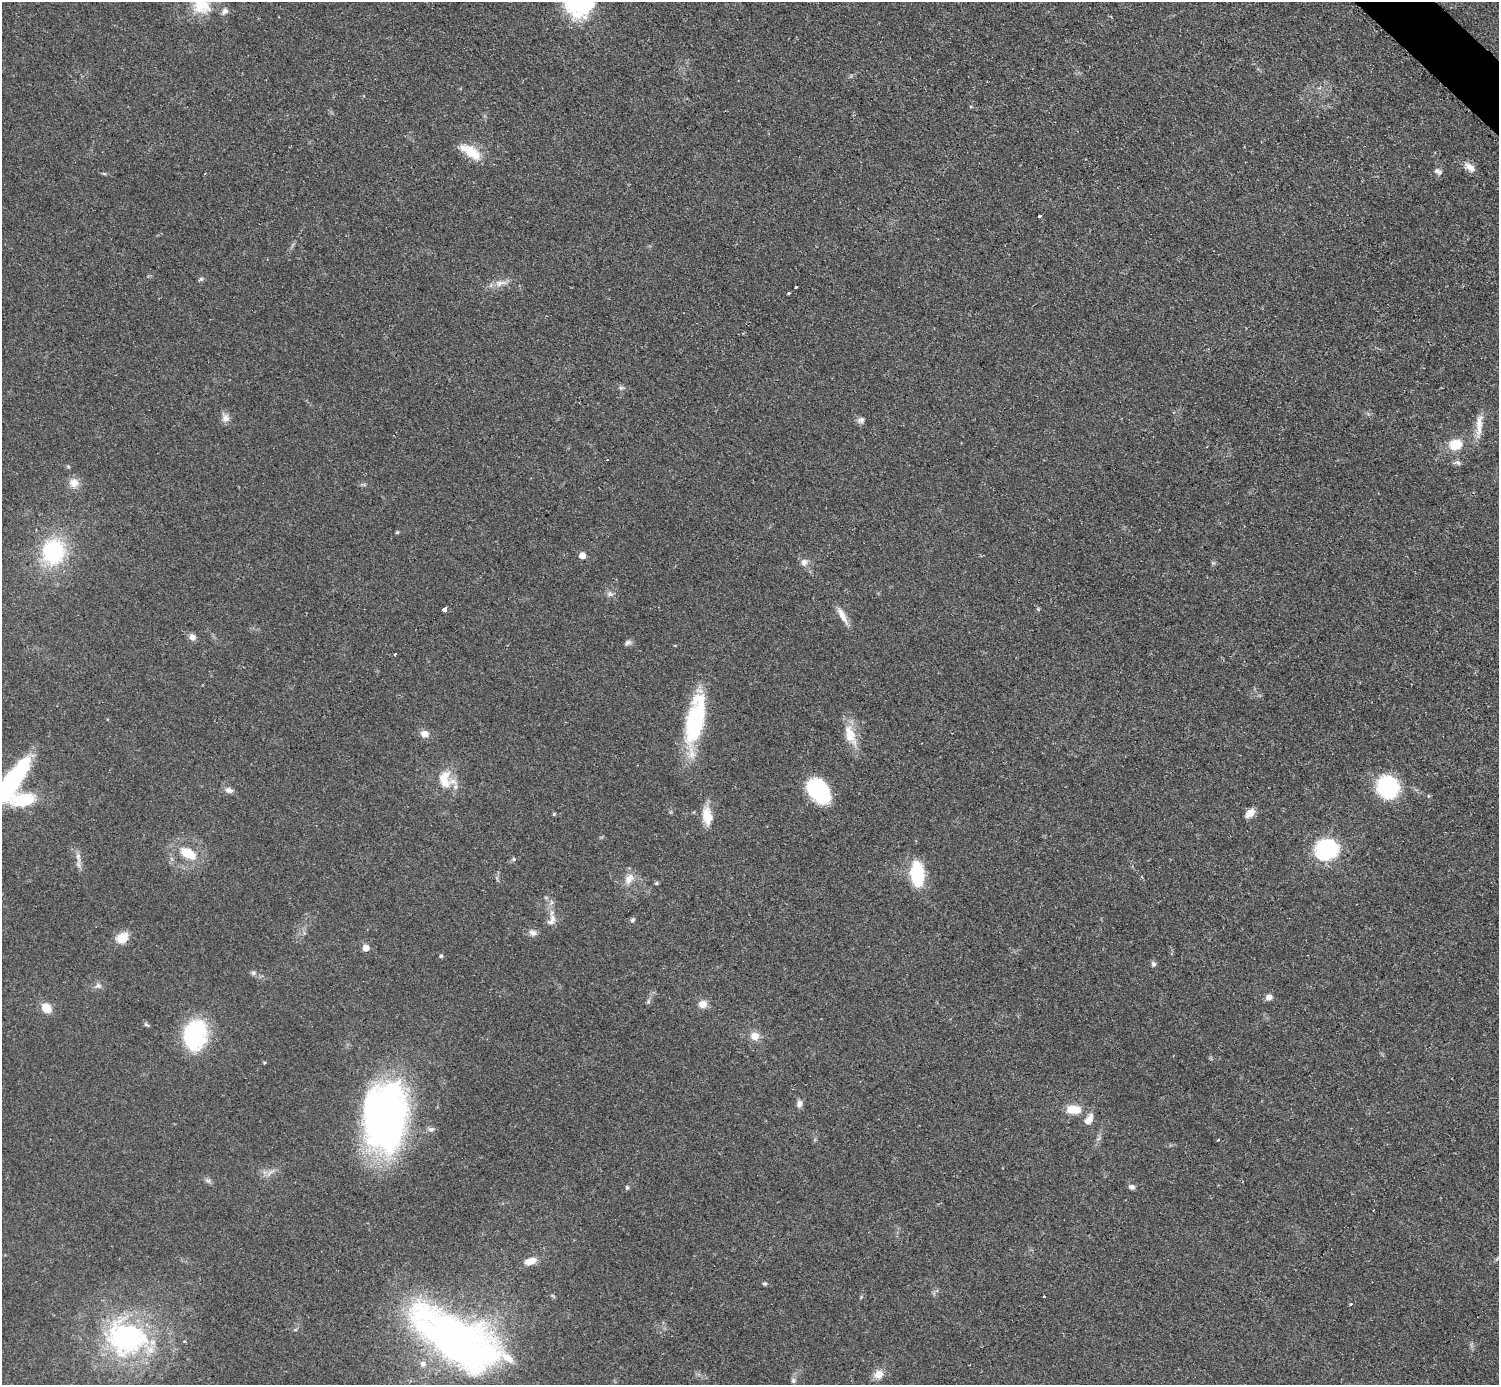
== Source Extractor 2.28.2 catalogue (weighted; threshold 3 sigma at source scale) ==
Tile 10 of 4 x 4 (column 2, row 3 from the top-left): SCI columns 1502-2998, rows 1690-3072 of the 5993 x 5993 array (HDU 1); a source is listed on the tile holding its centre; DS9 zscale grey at full resolution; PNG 1501 x 1387 px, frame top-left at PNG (2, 2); no overlay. Shown black and unused: <1% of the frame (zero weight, under 2 of 3 exposures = <1% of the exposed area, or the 3 px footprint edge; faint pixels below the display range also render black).
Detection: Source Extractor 2.28.2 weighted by HDU 2 'WHT'; one run over the whole footprint, this tile lists its part. Background 0.0509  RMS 0.0071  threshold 0.0321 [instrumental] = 3 sigma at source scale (4.5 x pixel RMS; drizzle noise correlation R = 1.50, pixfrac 1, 0.05/0.05 arcsec/px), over >= 5 px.
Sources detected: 87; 2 inside a brighter object's white glare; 4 cosmic-ray / hot-pixel residue — not listed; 2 inside a brighter listed object's ellipse — not listed separately; the other 79 listed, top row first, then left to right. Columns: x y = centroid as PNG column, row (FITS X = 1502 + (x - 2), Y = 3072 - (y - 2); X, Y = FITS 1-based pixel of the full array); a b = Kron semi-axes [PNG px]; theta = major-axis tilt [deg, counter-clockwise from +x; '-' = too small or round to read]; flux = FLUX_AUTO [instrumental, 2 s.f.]
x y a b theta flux
577 4 40 26 58 48
202 6 29 25 -14 27
471 152 31 12 -34 16
1470 167 16 9 -36 5.5
1438 171 10 6 -35 2.3
104 173 6 4 -3 0.95
1040 216 3 3 - 3.5
201 279 6 5 - 1.3
500 283 17 8 13 5.8
796 286 3 3 - 3.1
789 293 3 2 - 1.2
621 388 6 5 - 1.4
225 418 11 10 - 4.2
861 420 10 8 28 2.6
1479 425 36 8 85 9.8
1455 445 11 9 13 18
1457 463 11 6 -9 2.2
74 483 12 12 - 6.7
397 532 5 4 - 0.84
53 552 24 21 75 69
582 555 5 5 - 9.2
804 562 10 9 - 3.8
610 594 10 7 -8 2.6
444 609 3 3 - 15
842 615 25 7 -61 6.8
192 637 8 7 - 3.6
628 643 10 6 33 2.1
395 654 3 2 - 1.1
695 721 63 18 80 70
849 732 40 11 -61 14
425 734 9 8 - 5.2
445 780 24 20 -65 18
12 781 53 16 56 90
1387 787 17 16 - 70
229 790 10 7 -13 3.4
818 790 28 19 -53 51
23 800 31 15 9 32
1250 813 10 7 44 7.2
554 814 5 4 - 0.76
707 816 23 12 -81 14
1326 849 23 20 18 59
188 853 18 12 -26 17
78 857 15 6 -83 4.3
514 859 5 5 - 1.1
917 874 21 12 -87 46
629 879 16 10 55 7.3
656 883 6 4 22 0.95
551 920 18 10 69 5.7
632 920 7 5 49 1.4
533 933 11 7 -29 3.5
122 938 16 12 38 10
366 948 5 5 - 10
441 956 6 4 45 0.88
1153 964 7 6 - 2
253 973 7 5 -44 1.6
98 986 10 8 -3 2.9
1269 997 8 7 - 3.6
703 1004 8 8 - 6.6
46 1008 9 7 -40 13
146 1024 8 4 -35 1.3
195 1035 35 26 80 58
755 1036 10 9 - 6.9
799 1104 8 7 - 3.6
1073 1109 18 10 0 13
386 1116 64 39 84 340
1089 1119 16 9 59 6.1
431 1129 9 6 -3 2.3
208 1181 9 6 -39 2
627 1187 5 4 - 1.1
1132 1187 8 6 -15 2.5
530 1261 15 8 17 7.4
765 1284 6 5 - 1.2
861 1297 4 4 - 0.76
1351 1304 3 3 - 0.69
451 1334 90 36 -30 440
127 1338 54 45 -14 130
423 1364 7 7 - 3.7
879 1374 13 11 41 6.8
793 1381 7 7 - 1.9
Isophote crosses this tile's border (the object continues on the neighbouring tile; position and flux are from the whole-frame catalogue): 3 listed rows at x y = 577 4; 202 6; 12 781